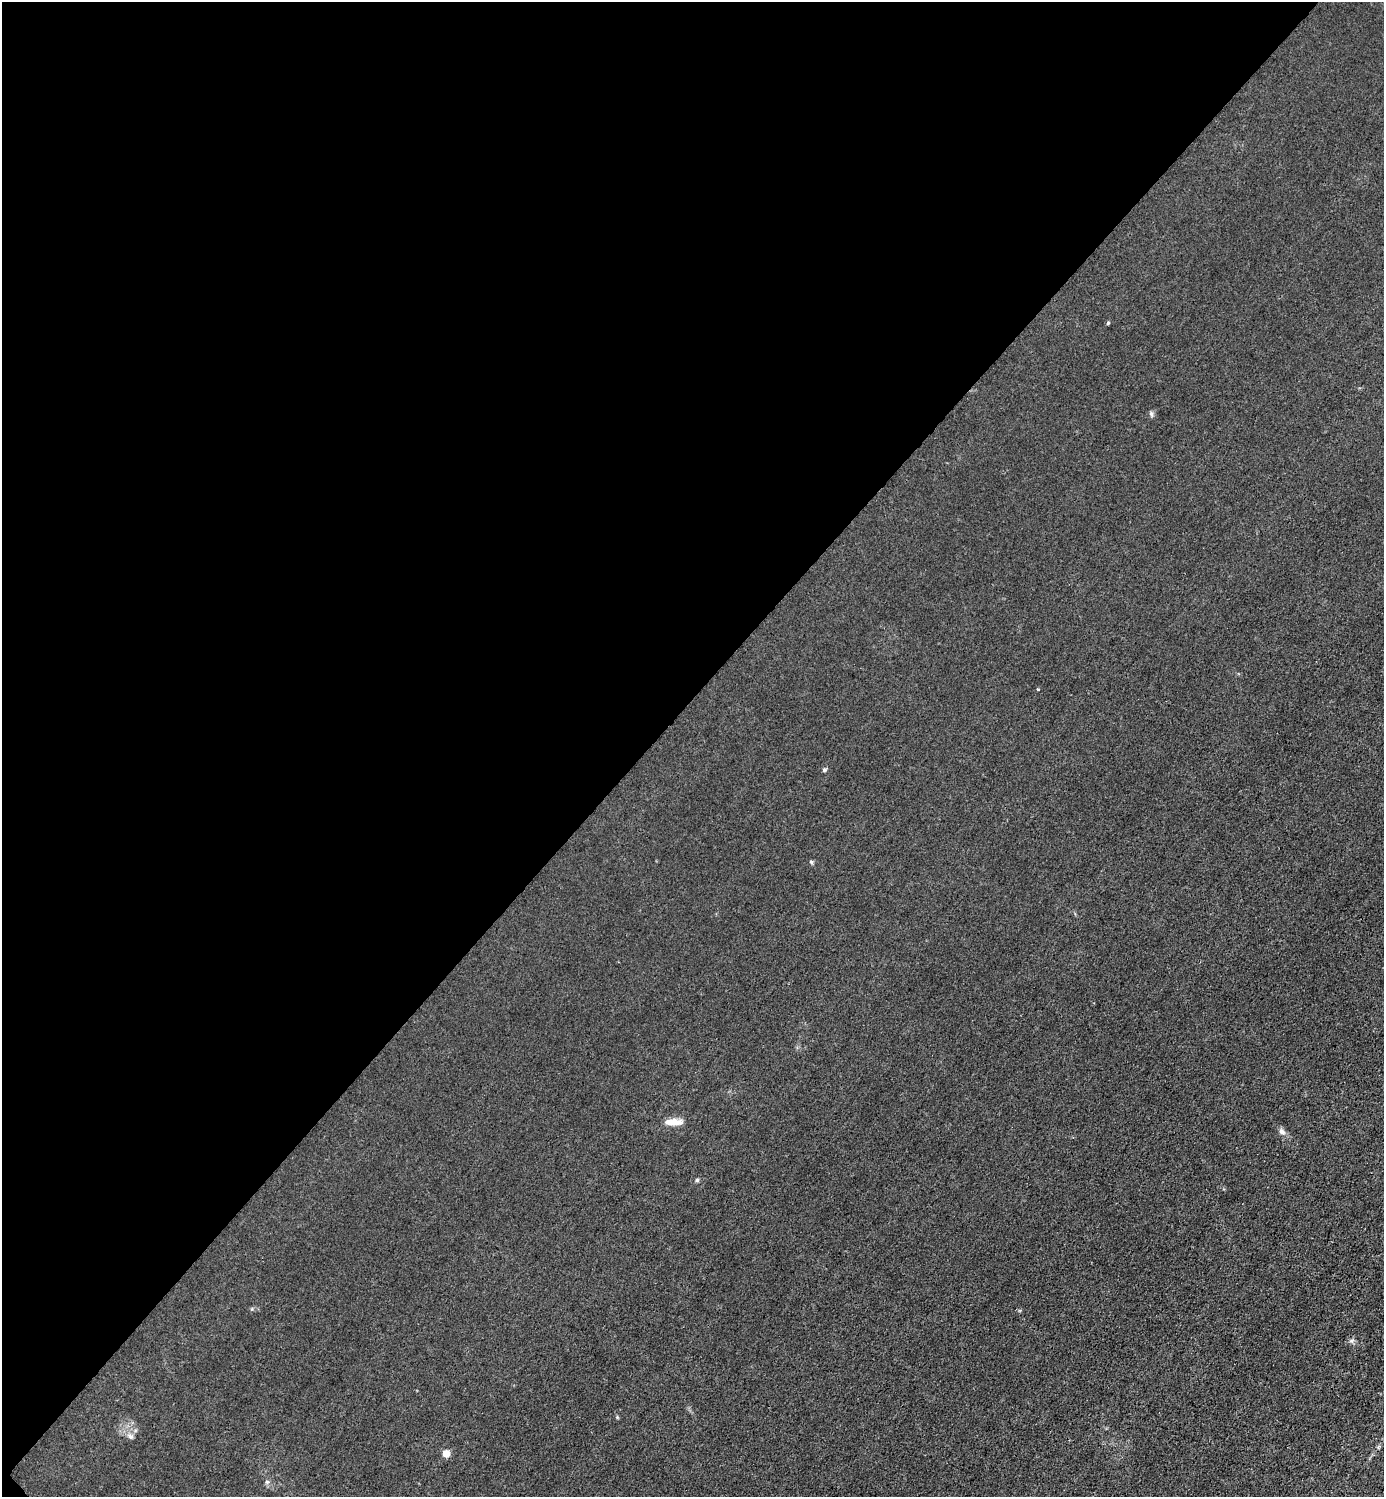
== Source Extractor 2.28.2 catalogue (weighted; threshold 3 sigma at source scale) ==
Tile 5 of 4 x 4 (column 1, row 2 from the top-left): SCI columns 301-1682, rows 2993-4487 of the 5985 x 5985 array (HDU 1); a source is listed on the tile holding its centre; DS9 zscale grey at full resolution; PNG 1386 x 1499 px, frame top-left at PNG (2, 2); no overlay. Shown black and unused: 47% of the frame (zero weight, under 3 of 4 exposures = <1% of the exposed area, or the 3 px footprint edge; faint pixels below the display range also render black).
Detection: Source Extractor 2.28.2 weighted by HDU 2 'WHT'; one run over the whole footprint, this tile lists its part. Background 0.0222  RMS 0.0062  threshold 0.0281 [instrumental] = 3 sigma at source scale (4.5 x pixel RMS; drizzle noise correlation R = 1.50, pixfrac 1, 0.05/0.05 arcsec/px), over >= 5 px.
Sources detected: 12; all 12 listed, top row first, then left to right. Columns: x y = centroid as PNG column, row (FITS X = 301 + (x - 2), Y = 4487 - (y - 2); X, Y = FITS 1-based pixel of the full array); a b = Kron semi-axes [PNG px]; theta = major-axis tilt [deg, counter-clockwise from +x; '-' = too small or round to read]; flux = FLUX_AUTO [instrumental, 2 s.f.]
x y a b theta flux
1108 323 5 4 - 0.75
1151 414 8 5 -69 1.2
1038 689 4 4 - 0.75
824 770 5 5 - 0.92
811 862 5 4 - 0.89
673 1122 24 7 1 6.8
1282 1131 9 7 -48 2.4
697 1180 5 4 - 1.1
617 1417 5 4 - 0.64
130 1436 8 7 - 2
446 1453 5 4 - 13
267 1482 6 5 - 1.3